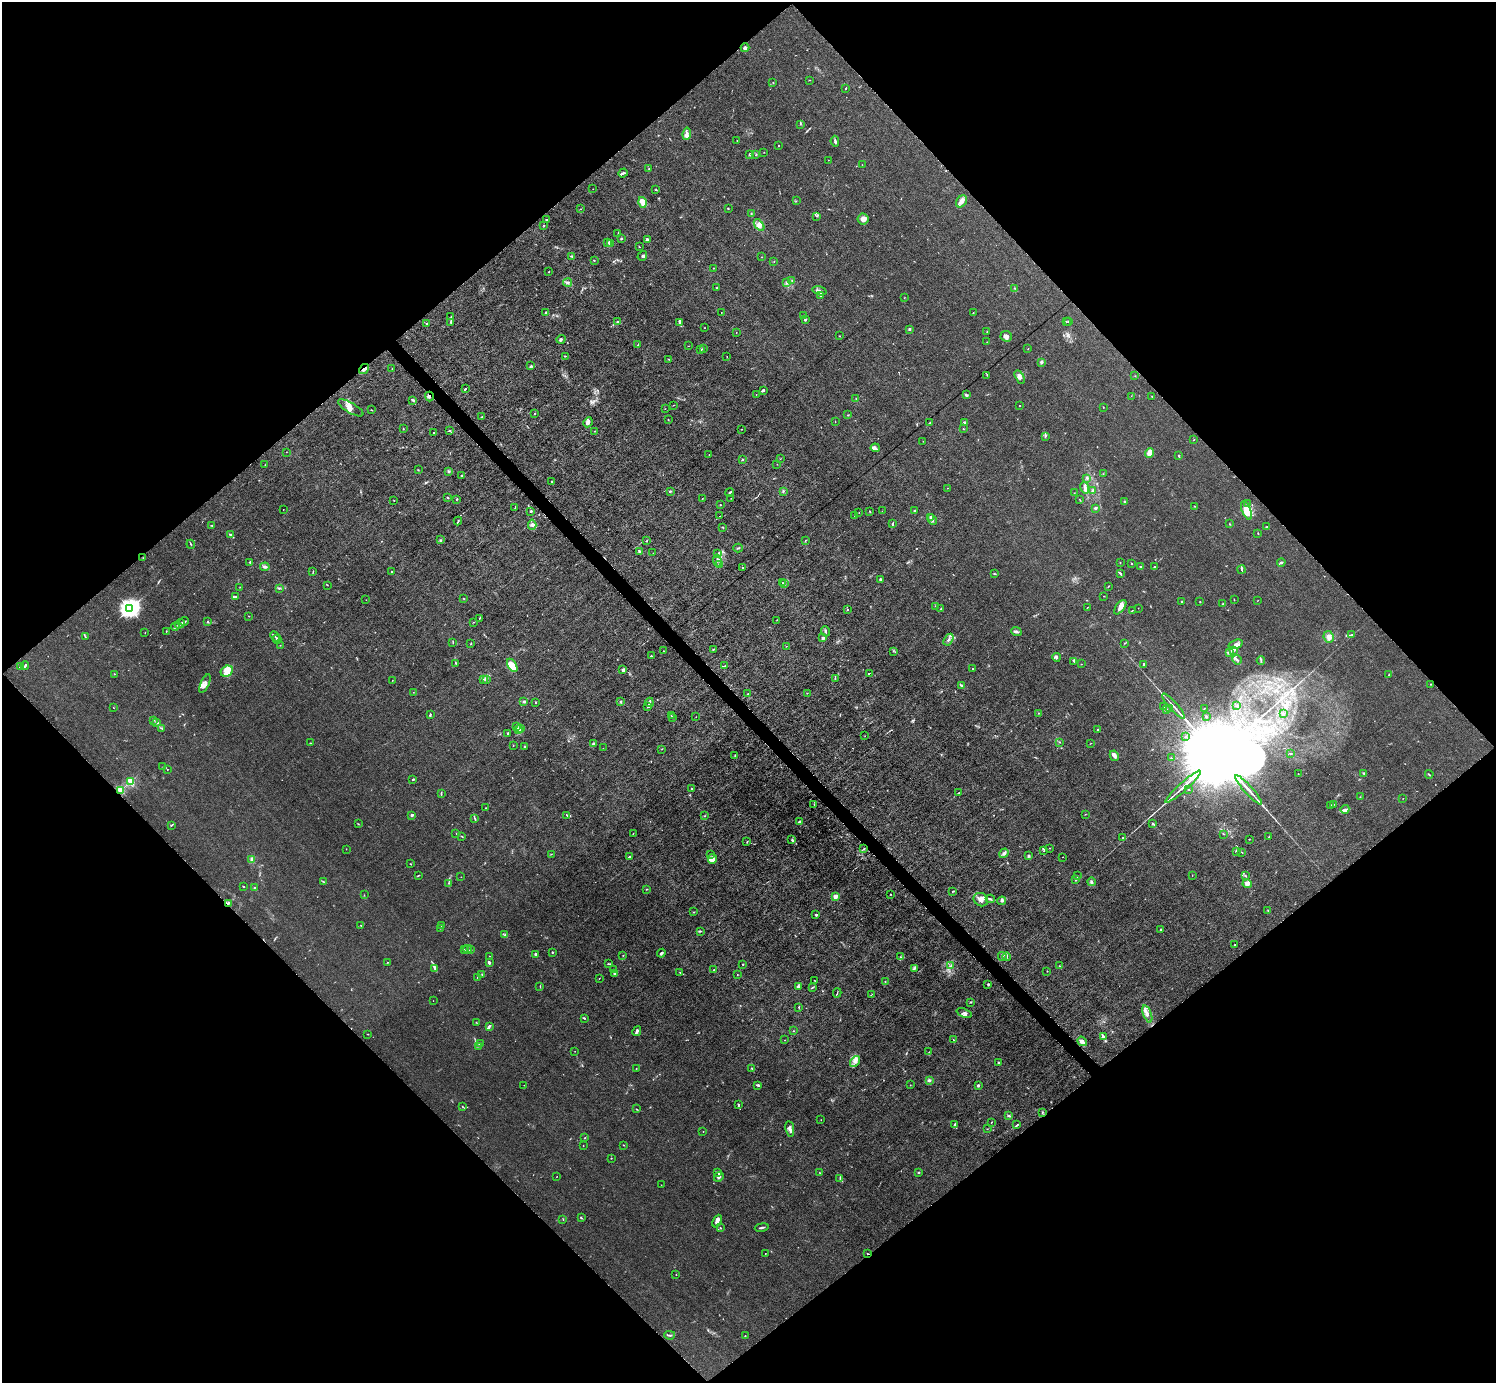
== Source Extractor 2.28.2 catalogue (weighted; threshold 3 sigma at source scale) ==
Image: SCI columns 1-5974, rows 297-5818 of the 5974 x 5972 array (HDU 1 of 3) = the unmasked area's bounding box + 8 px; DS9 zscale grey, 4 x 4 block average (1 PNG px = mean of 4 x 4 image px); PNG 1498 x 1385 px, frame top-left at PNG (2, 2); each listed source drawn as its Kron ellipse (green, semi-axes under 4 px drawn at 4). Shown black and unused: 51% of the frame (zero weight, under 6 of 12 exposures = <1% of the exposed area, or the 3 px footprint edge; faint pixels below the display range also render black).
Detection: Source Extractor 2.28.2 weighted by HDU 2 'WHT'. Background 0.0142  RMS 0.003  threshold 0.0124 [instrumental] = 3 sigma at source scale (4.09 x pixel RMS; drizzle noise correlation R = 1.36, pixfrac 0.8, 0.05/0.05 arcsec/px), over >= 5 px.
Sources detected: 656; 9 too faint to see at this stretch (4 x 4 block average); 2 inside a brighter object's white glare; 3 cosmic-ray / hot-pixel residue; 1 long thin detection or spike segment (spike, bleed or trail) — neither listed nor drawn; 28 coinciding with a brighter row at this scale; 37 inside a brighter listed object's ellipse — not listed separately; of the other 576, all 500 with FLUX_AUTO >= 0.41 (the completeness limit of this list) listed and drawn (76 fainter detections not listed), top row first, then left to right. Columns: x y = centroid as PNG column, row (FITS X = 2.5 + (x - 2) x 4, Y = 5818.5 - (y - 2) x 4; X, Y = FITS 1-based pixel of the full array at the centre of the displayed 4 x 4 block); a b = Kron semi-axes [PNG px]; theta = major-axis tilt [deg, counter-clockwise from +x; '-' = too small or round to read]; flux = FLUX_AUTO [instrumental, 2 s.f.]
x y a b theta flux
745 48 4 3 - 3.7
809 80 2 2 - 0.53
773 83 2 2 - 0.65
846 88 2 2 - 1.1
800 124 2 2 - 0.93
687 134 6 3 82 5.4
737 140 2 2 - 0.49
835 141 5 2 - 3
779 146 2 2 - 0.68
764 152 2 2 - 0.55
749 154 3 2 - 0.99
756 155 2 2 - 1.4
828 160 2 2 - 0.49
862 165 2 2 - 0.55
649 169 2 2 - 1.4
623 173 5 2 - 4.3
593 189 2 2 - 0.55
655 190 2 2 - 1.1
796 201 2 2 - 0.84
961 201 6 5 - 8.4
643 202 5 4 - 11
581 209 2 2 - 0.42
728 209 2 2 - 0.8
751 214 2 2 - 0.74
817 216 3 2 - 0.99
546 219 2 2 - 1.5
863 219 6 5 - 9.1
544 225 3 2 - 1.5
759 225 7 4 -53 6.7
618 233 2 2 - 0.85
621 238 2 2 - 3.8
647 239 2 2 - 13
607 243 2 2 - 1.1
611 243 2 2 - 1.7
639 247 2 2 - 0.88
572 256 2 2 - 0.94
642 256 5 2 - 1.6
761 257 2 2 - 0.55
594 260 2 2 - 0.78
774 261 2 2 - 0.67
713 268 2 2 - 0.54
549 272 2 2 - 0.89
792 280 2 2 - 0.64
567 282 4 3 - 3.1
787 283 2 2 - 1.5
717 287 2 2 - 1.3
1015 288 4 2 - 1.5
819 291 7 3 -15 4.9
820 296 2 2 - 1.2
904 298 2 2 - 0.59
546 312 4 2 - 2.4
721 312 2 2 - 0.51
973 312 2 2 - 0.61
451 316 2 2 - 0.48
803 316 2 2 - 0.66
805 319 2 2 - 2.5
451 322 2 2 - 1
617 322 3 2 - 1.2
680 322 3 3 - 2.6
1066 322 2 2 - 1.4
1068 322 2 2 - 0.46
426 323 2 2 - 0.89
704 328 2 2 - 0.56
909 329 3 2 - 1.8
736 332 2 2 - 0.44
987 332 2 2 - 0.59
840 336 2 2 - 0.72
1006 336 6 5 - 6.2
561 339 4 2 - 2.3
987 342 2 2 - 0.44
638 345 3 2 - 1.8
688 346 3 2 - 0.44
703 348 2 2 - 1.3
701 349 3 2 - 1.5
1028 349 2 2 - 0.56
565 356 2 2 - 1.2
727 357 2 2 - 0.62
669 359 2 2 - 0.58
1041 362 3 2 - 2.6
531 366 3 2 - 1.6
364 369 5 2 - 7.4
392 369 2 2 - 0.78
987 375 2 2 - 0.81
1135 376 2 2 - 0.82
1020 377 7 4 -61 6.8
465 389 3 2 - 1.8
763 390 3 2 - 1.6
756 394 2 2 - 0.45
966 395 4 2 - 1.9
429 396 5 2 - 2
1131 396 2 2 - 0.44
1152 396 2 2 - 0.55
856 399 2 2 - 0.9
413 400 4 2 - 1.8
673 405 2 2 - 0.44
1020 406 2 2 - 0.63
1103 407 2 2 - 0.66
351 408 14 5 -30 11
665 409 2 2 - 0.44
371 410 2 2 - 0.72
535 414 2 2 - 0.91
848 415 2 2 - 1
482 417 2 2 - 1.2
668 420 2 2 - 0.83
588 422 5 3 - 5.7
835 422 2 2 - 0.42
930 423 2 2 - 0.82
964 423 2 2 - 6.3
403 429 2 2 - 0.6
742 429 2 2 - 0.46
963 429 2 2 - 0.75
449 431 2 2 - 2.1
595 431 2 2 - 0.6
433 433 2 2 - 1.2
1045 436 3 2 - 1.7
1194 440 2 2 - 0.53
923 441 2 2 - 0.43
875 448 5 3 - 3.7
286 452 2 2 - 0.57
1150 453 5 4 - 18
709 455 2 2 - 0.71
1179 456 2 2 - 1.2
780 459 2 2 - 0.44
742 460 2 2 - 3
777 464 2 2 - 0.47
265 465 2 2 - 0.47
418 470 2 2 - 0.66
448 471 2 2 - 1.7
1103 474 2 2 - 0.44
461 476 2 2 - 1.5
1087 478 3 2 - 2
552 481 2 2 - 3.3
1085 487 6 3 -76 5
947 488 2 2 - 0.53
670 491 2 2 - 1.5
783 491 3 2 - 1.6
1092 491 3 2 - 1.8
730 492 4 2 - 1.6
1074 493 2 2 - 0.57
447 497 2 2 - 1.4
702 498 2 2 - 0.55
731 498 2 2 - 0.46
456 499 2 2 - 2.1
1079 499 2 2 - 0.46
394 501 2 2 - 0.52
1125 502 2 2 - 3.8
1247 503 3 2 - 1.4
720 505 2 2 - 0.99
1194 506 2 2 - 0.64
515 507 2 2 - 0.59
1095 508 2 2 - 4.9
283 509 2 2 - 0.7
914 510 3 2 - 1.3
1246 510 10 4 -67 39
531 511 2 2 - 2.6
870 511 2 2 - 1.1
882 511 2 2 - 0.54
859 512 2 2 - 0.46
720 516 2 2 - 4.7
855 516 2 2 - 0.8
931 517 3 2 - 5.2
932 520 5 2 - 2.8
458 521 4 2 - 1.7
893 523 3 2 - 1.2
1230 524 2 2 - 1.7
212 525 2 2 - 0.58
532 525 5 4 - 4.5
723 527 3 2 - 1.2
1267 527 2 2 - 0.95
1258 533 2 2 - 1.2
230 535 3 2 - 2.9
441 540 2 2 - 0.69
647 541 3 2 - 0.91
805 541 2 2 - 0.65
191 544 4 2 - 1.8
738 548 5 2 - 1.5
640 551 3 2 - 2.5
653 553 2 2 - 0.48
718 553 4 2 - 2
143 558 2 2 - 0.64
717 560 6 3 -83 4.5
250 562 3 2 - 1.4
1281 562 4 2 - 3.1
1120 563 2 2 - 0.7
1132 563 2 2 - 1.4
720 565 3 2 - 2.2
1140 566 2 2 - 2
265 567 4 2 - 2.5
743 567 2 2 - 1
1154 567 2 2 - 2
1241 569 4 2 - 1.6
313 571 3 2 - 0.96
391 572 2 2 - 1.3
995 574 3 2 - 1.3
1121 574 4 2 - 1.5
881 579 2 2 - 2.6
782 583 2 2 - 0.89
785 584 2 2 - 0.98
328 585 3 2 - 0.6
240 587 3 2 - 0.65
1108 587 3 2 - 1
279 588 3 2 - 2.4
1104 596 2 2 - 0.52
235 597 3 2 - 2
463 598 2 2 - 0.78
366 600 2 2 - 0.54
1234 600 3 2 - 0.82
1258 600 2 2 - 0.48
1182 601 2 2 - 0.97
1200 602 2 2 - 0.84
1223 604 3 3 - 2.2
936 606 2 2 - 0.49
1087 607 2 2 - 0.66
1120 607 8 4 53 8
1138 608 2 2 - 0.41
130 609 4 3 - 1100
847 609 3 2 - 1.1
940 609 2 2 - 0.84
1132 611 2 2 - 0.68
249 616 2 2 - 0.85
479 618 2 2 - 0.75
777 620 2 2 - 0.42
184 621 5 2 - 2.1
207 621 2 2 - 0.98
474 622 2 2 - 0.54
180 624 5 2 - 3.4
175 627 4 2 - 2.3
166 631 3 2 - 0.75
825 631 5 2 - 2.4
1016 632 5 2 - 3.6
145 633 2 2 - 0.41
1352 635 4 2 - 1.9
275 636 5 2 - 2.4
85 637 2 2 - 0.99
1329 637 6 5 - 6.8
823 638 2 2 - 4.8
277 639 4 3 - 2.8
948 640 6 2 59 4.1
453 642 2 2 - 0.51
1125 643 2 2 - 0.52
471 644 3 2 - 1
1236 644 7 4 17 7.6
280 645 2 2 - 0.47
786 646 2 2 - 0.48
713 650 3 2 - 1.1
1234 650 3 3 - 2.6
663 651 2 2 - 1.1
893 651 2 2 - 0.7
1229 653 3 2 - 1.7
651 656 2 2 - 5.2
1057 657 4 3 - 2.5
1237 660 5 2 - 2.5
1261 660 4 2 - 2.1
1074 661 3 2 - 1.2
456 663 3 2 - 1
1081 664 2 2 - 0.46
1144 664 2 2 - 3.8
512 665 7 4 -58 17
25 666 4 2 - 3.2
725 666 3 2 - 1.3
21 667 4 2 - 3.5
973 669 2 2 - 0.94
623 670 3 3 - 3.6
227 671 6 5 - 15
869 673 2 2 - 6
115 674 2 2 - 0.7
1389 675 2 2 - 0.8
835 678 2 2 - 0.52
483 679 2 2 - 0.85
487 679 3 2 - 1.5
392 680 2 2 - 0.48
205 684 10 4 64 8.2
1430 684 2 2 - 0.48
961 685 2 2 - 0.92
413 692 2 2 - 0.46
807 693 2 2 - 0.84
748 694 2 2 - 0.69
621 701 3 2 - 1.3
524 702 2 2 - 13
536 702 3 2 - 0.98
649 702 4 2 - 3.2
1237 705 2 2 - 0.91
647 706 4 2 - 2.3
1173 706 16 2 -48 5.9
113 707 2 2 - 0.5
1164 707 2 2 - 0.67
1170 708 2 2 - 0.92
1204 708 2 2 - 0.73
1166 710 3 2 - 1.3
1038 713 2 2 - 0.7
1283 713 2 2 - 1.6
430 715 3 2 - 1.9
671 716 2 2 - 0.86
1206 716 2 2 - 1.3
696 717 2 2 - 0.42
672 718 2 2 - 1
153 720 2 2 - 1.2
156 723 2 2 - 1.6
517 726 2 2 - 0.91
161 728 3 2 - 1.5
521 728 3 2 - 1.8
1098 729 2 2 - 1.2
519 730 3 2 - 2.3
508 733 2 2 - 1.6
865 736 2 2 - 0.5
1185 737 2 2 - 0.83
1060 742 2 2 - 0.63
310 743 2 2 - 0.88
1090 743 2 2 - 0.45
593 744 3 2 - 2.4
513 746 2 2 - 0.56
525 746 2 2 - 0.82
603 748 2 2 - 0.45
662 749 2 2 - 0.47
1290 753 3 2 - 1.2
735 756 3 2 - 0.93
1114 756 5 4 - 5.3
1171 758 3 2 - 1.1
163 767 2 2 - 0.43
167 769 2 2 - 0.76
1298 774 2 2 - 0.7
1364 774 3 2 - 1.1
1429 774 4 2 - 1.6
413 779 2 2 - 1.7
131 781 2 2 - 110
1183 787 23 2 42 18
692 789 2 2 - 1.6
1189 789 2 2 - 1.2
121 790 2 2 - 100
1249 790 19 2 -48 11
959 792 2 2 - 1.5
441 793 3 2 - 1.1
1360 797 2 2 - 0.43
1403 798 2 2 - 0.45
814 804 2 2 - 0.97
1334 804 2 2 - 0.43
1330 805 3 2 - 1.3
485 808 2 2 - 0.73
1345 809 5 2 - 3.1
1085 814 2 2 - 0.52
412 815 2 2 - 12
567 815 3 2 - 0.96
705 816 2 2 - 0.77
475 818 4 2 - 1.7
799 822 3 2 - 2.6
358 824 2 2 - 0.64
1153 824 3 2 - 2.4
171 825 3 2 - 1.2
633 833 2 2 - 0.48
456 834 2 2 - 0.42
1224 834 2 2 - 0.7
462 836 3 2 - 1.1
1268 837 2 2 - 1.8
1123 838 2 2 - 1.1
1249 839 2 2 - 0.64
792 840 2 2 - 2.2
747 842 2 2 - 1
864 848 2 2 - 0.97
1050 848 2 2 - 0.48
346 849 2 2 - 0.43
1044 850 2 2 - 0.61
1236 851 3 2 - 1.7
1241 852 2 2 - 0.96
1004 853 5 2 - 3.1
551 854 2 2 - 0.53
710 854 2 2 - 0.56
1029 855 3 2 - 1.5
629 857 3 2 - 1.7
1063 857 2 2 - 0.47
252 859 4 3 - 3.7
712 859 5 4 - 12
410 864 2 2 - 0.65
1192 875 2 2 - 0.47
1245 875 2 2 - 0.85
418 876 4 2 - 1.2
1077 876 2 2 - 0.77
461 877 2 2 - 0.55
1076 880 4 2 - 1.9
323 882 3 2 - 0.82
1091 882 4 2 - 2.9
449 883 2 2 - 0.65
1247 884 4 4 - 6.4
244 886 2 2 - 1.1
255 887 4 2 - 1.3
647 889 2 2 - 0.86
952 891 2 2 - 0.68
891 894 2 2 - 0.74
364 895 2 2 - 0.63
835 897 2 2 - 48
990 899 4 2 - 2.5
981 900 7 6 - 12
1002 901 4 2 - 3.2
228 903 4 2 - 2.4
1268 910 3 2 - 1
694 912 2 2 - 0.78
816 915 3 2 - 2.3
361 925 2 2 - 1.2
441 926 2 2 - 0.41
440 928 2 2 - 0.8
1161 929 2 2 - 2.9
700 931 4 2 - 1.6
505 935 3 2 - 1.6
1235 945 2 2 - 1.1
465 949 3 2 - 1.3
468 949 4 2 - 2.5
470 950 2 2 - 1.3
552 952 2 2 - 1.3
661 953 4 2 - 2.6
535 954 4 2 - 2.5
623 955 2 2 - 0.58
489 956 2 2 - 0.68
900 957 3 2 - 1.8
1002 957 4 2 - 2.4
1006 957 4 2 - 1.7
387 962 2 2 - 0.57
489 962 3 2 - 3.9
608 964 3 2 - 1.3
742 964 2 2 - 0.91
950 966 4 2 - 1.6
1060 966 2 2 - 0.66
435 969 3 2 - 1.5
914 969 4 2 - 2.2
613 970 2 2 - 0.41
714 970 2 2 - 0.71
1047 971 2 2 - 0.85
614 973 3 2 - 2
680 973 4 2 - 1.3
482 974 2 2 - 0.81
737 975 2 2 - 0.58
477 977 2 2 - 0.57
599 978 2 2 - 0.61
814 980 2 2 - 0.56
885 981 2 2 - 0.42
988 984 2 2 - 2.6
540 986 2 2 - 1
798 987 4 3 - 3.9
813 987 3 2 - 1.4
837 993 5 2 - 1.4
872 994 2 2 - 0.41
433 1001 2 2 - 0.41
970 1002 3 2 - 1.1
799 1007 3 2 - 1.1
964 1013 8 3 -21 4
1147 1014 9 3 -69 7
584 1018 2 2 - 0.87
476 1022 2 2 - 0.56
489 1026 3 2 - 3.2
637 1031 5 2 - 5.1
793 1031 2 2 - 0.8
368 1034 3 2 - 0.71
1104 1037 4 2 - 3
785 1040 2 2 - 0.68
953 1040 2 2 - 0.78
1082 1041 5 3 - 7.6
480 1044 2 2 - 1.1
479 1046 3 2 - 1.6
575 1051 2 2 - 0.45
929 1052 2 2 - 0.47
855 1062 6 3 53 5.5
998 1062 2 2 - 1.6
636 1068 2 2 - 0.42
751 1068 2 2 - 0.92
929 1080 4 3 - 2.8
524 1085 2 2 - 0.48
758 1085 3 2 - 3.4
910 1085 2 2 - 0.44
978 1086 2 2 - 4.5
738 1104 2 2 - 1.3
462 1107 2 2 - 0.87
636 1109 3 2 - 0.74
1042 1112 2 2 - 0.83
1008 1116 3 2 - 1.6
821 1120 2 2 - 0.48
991 1123 3 2 - 0.76
954 1125 3 2 - 3.7
1017 1125 4 2 - 1.7
790 1129 8 3 -81 5.4
987 1129 2 2 - 0.58
703 1131 2 2 - 0.83
585 1138 3 2 - 0.91
623 1145 2 2 - 1.2
583 1146 2 2 - 0.71
611 1158 2 2 - 0.65
718 1173 4 2 - 2.6
820 1173 2 2 - 0.54
919 1173 2 2 - 1.8
557 1176 2 2 - 0.48
719 1177 5 3 - 4.1
840 1178 3 2 - 1
661 1185 2 2 - 0.51
581 1218 3 2 - 1.5
563 1219 3 2 - 1
717 1221 7 3 67 9.4
762 1227 7 2 10 2.7
720 1228 2 2 - 1.3
765 1253 2 2 - 0.61
867 1254 2 2 - 1.1
676 1275 2 2 - 0.73
670 1335 5 2 - 2.3
745 1336 2 2 - 0.7
Overlapping masked pixels (flux is a lower limit): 5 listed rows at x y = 364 369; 429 396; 121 790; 228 903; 867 1254
Diffuse or blended objects may show on this block-average render without a row.